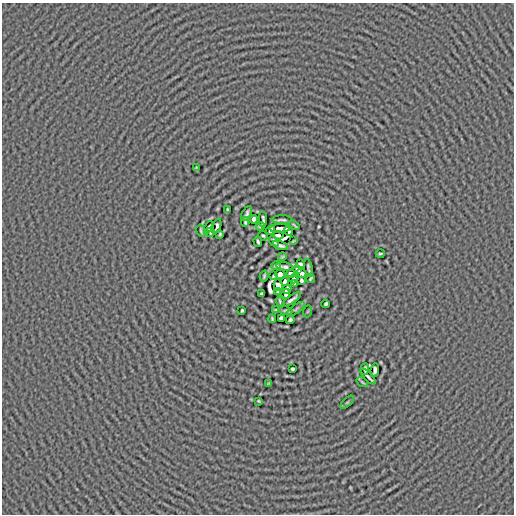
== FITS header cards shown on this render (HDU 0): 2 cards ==
NAXIS1  =                  512
NAXIS2  =                  512

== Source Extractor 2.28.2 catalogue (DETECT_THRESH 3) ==
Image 512 x 512 px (HDU 0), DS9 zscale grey, 1 PNG px = 1 image px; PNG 516 x 516 px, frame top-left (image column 1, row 512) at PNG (2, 3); each listed source drawn as its Kron ellipse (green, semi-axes under 4 px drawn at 4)
Background -7.57e-05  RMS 0.0051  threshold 0.0154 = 3 sigma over >= 5 px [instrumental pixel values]
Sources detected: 66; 2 with non-positive FLUX_AUTO (blend fragments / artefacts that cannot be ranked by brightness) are neither listed nor drawn; the other 64 listed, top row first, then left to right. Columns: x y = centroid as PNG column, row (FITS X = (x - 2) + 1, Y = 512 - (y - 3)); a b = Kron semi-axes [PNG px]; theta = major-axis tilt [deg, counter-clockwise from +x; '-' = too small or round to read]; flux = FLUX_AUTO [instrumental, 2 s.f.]
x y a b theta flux
196 168 4 2 - 0.29
227 209 3 2 - 0.34
246 213 8 3 63 0.85
254 219 4 4 - 1.1
263 220 7 3 -88 0.78
282 220 10 2 1 0.82
245 222 4 2 - 0.52
294 225 6 2 -40 0.46
217 226 8 3 70 0.37
260 226 5 3 - 0.54
209 227 6 3 67 0.31
280 228 10 3 3 0.62
201 230 6 2 -76 0.54
270 230 5 3 - 0.88
289 231 5 3 - 0.56
210 232 4 2 - 0.37
220 234 4 3 - 0.4
278 235 5 3 - 0.56
263 236 5 2 - 0.53
274 241 6 2 -51 0.61
293 241 4 2 - 0.34
258 242 5 2 - 0.58
280 245 8 3 -17 0.82
380 254 4 2 - 0.42
282 257 4 2 - 0.46
301 264 4 3 - 0.55
276 266 5 3 - 0.57
285 267 8 3 -10 0.37
308 268 9 2 -79 0.73
297 270 4 2 - 0.42
302 273 5 4 - 0.45
280 274 4 4 - 0.86
291 274 5 3 - 0.81
264 276 5 2 - 0.55
274 276 4 3 - 0.32
311 278 5 3 - 0.45
294 279 4 3 - 0.83
301 280 4 3 - 0.59
285 282 4 3 - 1.6
294 284 3 3 - 0.39
278 285 6 4 -76 0.4
287 289 4 4 - 0.54
278 292 4 3 - 0.43
262 294 3 3 - 0.58
286 294 5 3 - 0.33
292 299 10 3 35 1.1
280 302 5 2 - 0.53
326 304 4 3 - 0.54
296 309 10 4 34 0.58
242 310 4 3 - 0.42
276 310 3 3 - 0.39
286 311 7 2 -8 0.57
308 311 6 4 70 0.35
281 318 4 3 - 0.72
272 319 4 3 - 0.4
290 320 4 3 - 0.54
292 369 3 3 - 0.47
365 369 6 3 87 0.57
375 370 6 3 83 0.78
368 377 10 2 -47 0.76
362 382 6 3 -36 0.43
269 383 3 2 - 0.29
259 401 3 2 - 0.35
347 402 8 3 44 0.41
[2 non-positive-flux detections neither listed nor drawn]